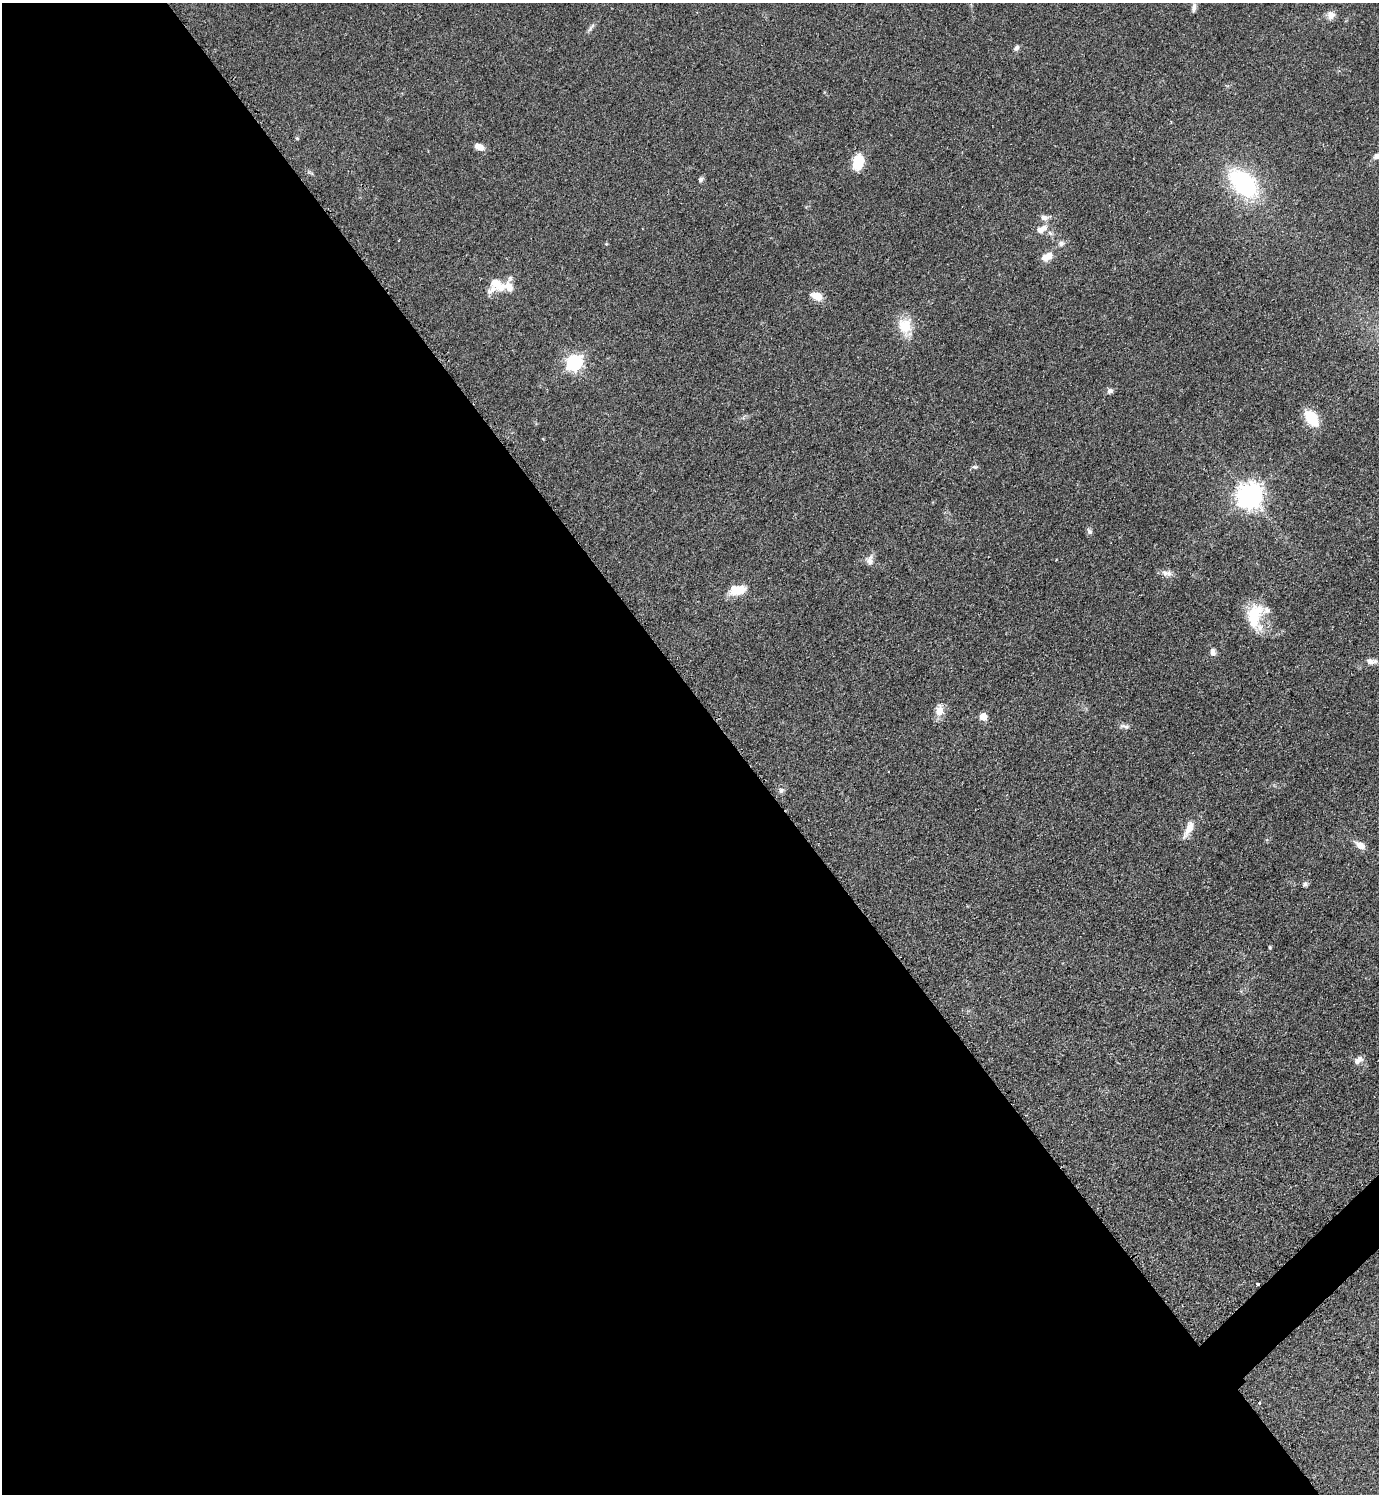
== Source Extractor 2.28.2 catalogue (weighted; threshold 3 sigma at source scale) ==
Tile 9 of 4 x 4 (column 1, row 3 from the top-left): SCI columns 313-1689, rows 1499-2990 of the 5988 x 5990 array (HDU 1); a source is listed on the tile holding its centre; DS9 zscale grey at full resolution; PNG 1381 x 1496 px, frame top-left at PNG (2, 3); no overlay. Shown black and unused: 54% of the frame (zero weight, under 2 of 3 exposures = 1% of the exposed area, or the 3 px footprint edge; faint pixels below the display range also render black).
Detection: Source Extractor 2.28.2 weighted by HDU 2 'WHT'; one run over the whole footprint, this tile lists its part. Background 0.0801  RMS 0.0074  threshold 0.0331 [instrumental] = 3 sigma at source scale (4.5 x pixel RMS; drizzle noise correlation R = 1.50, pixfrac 1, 0.05/0.05 arcsec/px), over >= 5 px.
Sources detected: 46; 4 inside a brighter listed object's ellipse — not listed separately; the other 42 listed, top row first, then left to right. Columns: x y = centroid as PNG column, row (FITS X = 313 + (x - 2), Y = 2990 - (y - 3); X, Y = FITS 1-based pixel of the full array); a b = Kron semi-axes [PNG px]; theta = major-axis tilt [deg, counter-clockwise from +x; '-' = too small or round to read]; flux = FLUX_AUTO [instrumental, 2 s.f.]
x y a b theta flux
1194 7 11 5 81 2.8
1331 15 11 10 - 4.3
590 28 11 5 50 2
1016 48 8 5 49 2
297 138 5 4 - 0.85
479 147 10 6 -20 5.6
1377 156 10 7 22 3.5
858 162 15 10 76 20
700 180 7 5 59 1.7
1243 183 31 18 -42 86
1044 217 11 7 -2 3.2
1041 229 16 8 30 6.8
1061 243 8 7 - 2.5
606 244 4 4 - 0.73
1047 257 14 8 24 7.6
509 287 20 15 -84 9.8
491 290 26 10 38 6.6
817 296 15 9 -19 7.3
905 326 25 17 -75 16
574 363 7 6 - 200
1110 391 7 6 - 2.7
1311 418 18 10 -51 21
975 467 7 5 -1 1.4
1249 495 8 8 - 750
1089 532 8 6 -56 2
870 560 13 9 78 4.1
1165 573 14 9 -11 4
737 590 20 11 13 14
1255 616 34 19 87 28
1213 652 10 7 -83 3.4
1372 661 14 6 -2 3.7
939 711 14 11 87 7.1
983 717 5 5 - 13
1124 726 15 5 -10 2.6
781 790 8 6 57 2.1
1188 829 26 8 64 8.4
1360 845 13 8 -32 5.8
1305 884 7 6 - 1.7
1270 947 4 3 - 0.98
1358 1060 12 7 42 4.3
1258 1284 3 3 - 1.4
1259 1403 3 3 - 0.8
Overlapping masked pixels (flux is a lower limit): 1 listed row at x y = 1258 1284
Isophote crosses this tile's border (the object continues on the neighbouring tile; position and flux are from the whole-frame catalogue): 1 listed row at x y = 1377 156